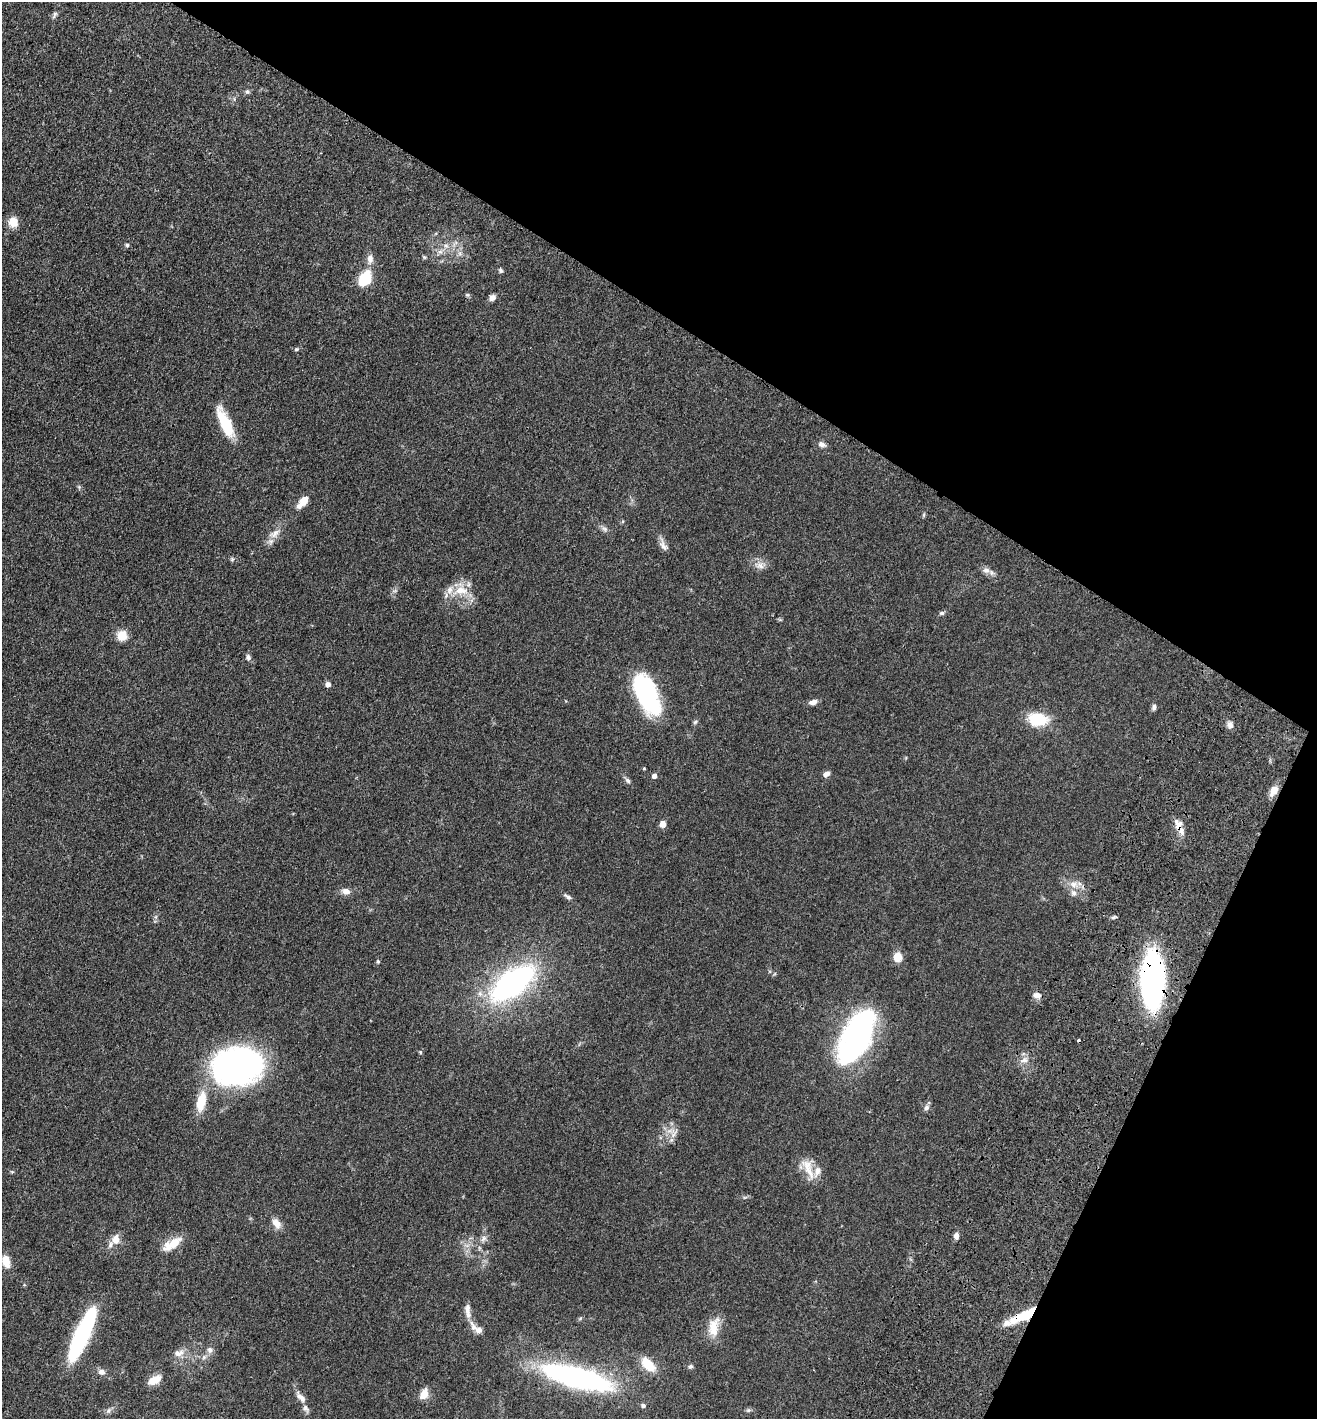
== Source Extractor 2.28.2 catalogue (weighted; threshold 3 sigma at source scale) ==
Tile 8 of 4 x 4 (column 4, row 2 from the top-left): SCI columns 4281-5595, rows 2973-4389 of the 6066 x 6001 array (HDU 1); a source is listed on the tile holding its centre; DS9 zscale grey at full resolution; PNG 1319 x 1421 px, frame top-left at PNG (2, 2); no overlay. Shown black and unused: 29% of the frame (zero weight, under 3 of 4 exposures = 11% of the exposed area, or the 3 px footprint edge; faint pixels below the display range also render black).
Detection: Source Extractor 2.28.2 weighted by HDU 2 'WHT'; one run over the whole footprint, this tile lists its part. Background 0.0631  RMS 0.0045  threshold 0.0202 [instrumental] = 3 sigma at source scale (4.5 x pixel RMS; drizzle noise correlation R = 1.50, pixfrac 1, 0.05/0.05 arcsec/px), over >= 5 px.
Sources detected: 96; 1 inside a brighter object's white glare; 1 cosmic-ray / hot-pixel residue — not listed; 9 inside a brighter listed object's ellipse — not listed separately; the other 85 listed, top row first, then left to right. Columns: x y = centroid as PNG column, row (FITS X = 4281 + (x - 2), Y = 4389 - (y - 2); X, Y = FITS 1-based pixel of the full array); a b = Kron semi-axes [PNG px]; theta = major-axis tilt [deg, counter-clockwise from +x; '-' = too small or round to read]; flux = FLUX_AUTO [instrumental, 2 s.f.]
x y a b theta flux
55 15 11 5 64 1.1
247 92 7 5 -42 0.84
13 222 12 10 -79 5.2
127 245 5 5 - 0.68
446 246 7 6 - 1.6
440 252 8 6 -41 1.6
460 253 8 6 -46 1.4
424 257 6 4 -45 0.56
370 259 14 8 89 3
500 271 6 5 - 0.96
365 278 12 8 53 20
467 295 6 5 - 0.62
492 297 8 6 37 2.1
296 349 6 4 21 0.66
225 422 40 12 -66 14
822 444 11 7 -22 1.7
79 487 5 5 - 0.64
302 502 18 8 50 4.9
924 515 7 3 82 0.58
604 529 11 6 -26 1.5
274 534 18 9 32 4.1
663 545 18 7 -65 2.5
232 559 6 5 - 0.7
759 565 14 11 -18 3.2
986 570 11 8 -6 2.3
461 590 24 18 9 9.7
395 591 9 4 19 0.76
941 613 7 5 2 0.82
122 635 6 5 - 19
248 657 8 7 - 1.4
328 684 5 5 - 2
647 694 35 16 -68 65
813 702 9 6 14 2.3
1154 707 9 6 78 1.2
1038 719 20 13 -7 16
695 722 6 5 - 0.76
1230 725 9 7 -72 2
644 768 4 3 - 0.37
826 774 9 6 23 1.7
654 776 5 5 - 1.7
628 781 8 6 -45 1.1
1274 790 11 7 56 4.7
663 824 5 5 - 5.3
1179 825 14 8 54 2.8
1074 884 14 11 -19 4.4
346 891 10 8 -17 2.7
568 896 11 5 -30 1.3
1114 917 7 4 16 0.83
898 957 10 8 83 5.5
378 961 6 4 -88 0.63
1152 980 31 13 -90 210
512 983 35 16 37 130
1037 995 11 7 0 2.5
856 1038 59 29 63 95
420 1052 5 4 - 0.56
1024 1060 13 6 13 2.1
237 1066 42 31 7 160
201 1101 20 9 78 12
926 1107 9 6 74 1.4
674 1133 16 12 78 4.1
808 1168 34 12 -67 7.8
12 1172 6 3 -18 0.48
276 1223 15 9 -56 3.5
956 1236 8 6 84 1.8
484 1238 10 6 45 1.7
115 1239 14 10 -87 3.8
174 1243 21 11 44 6.5
6 1261 13 8 -76 6
467 1309 16 8 -90 2.9
1023 1316 35 9 26 15
474 1327 20 8 -59 3.7
714 1327 26 13 80 7.9
82 1335 48 11 66 76
210 1350 9 7 -87 1.8
177 1353 11 9 -24 2.6
648 1364 21 11 -46 8.3
690 1366 6 5 - 0.97
102 1372 8 7 - 2.1
576 1377 64 17 -15 120
155 1380 13 7 29 6.5
424 1394 15 9 66 4.3
301 1397 16 7 -48 3.1
643 1405 6 5 - 1
748 1410 7 5 1 0.83
108 1411 8 5 71 1.1
Overlapping masked pixels (flux is a lower limit): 3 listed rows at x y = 1179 825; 1152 980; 1023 1316